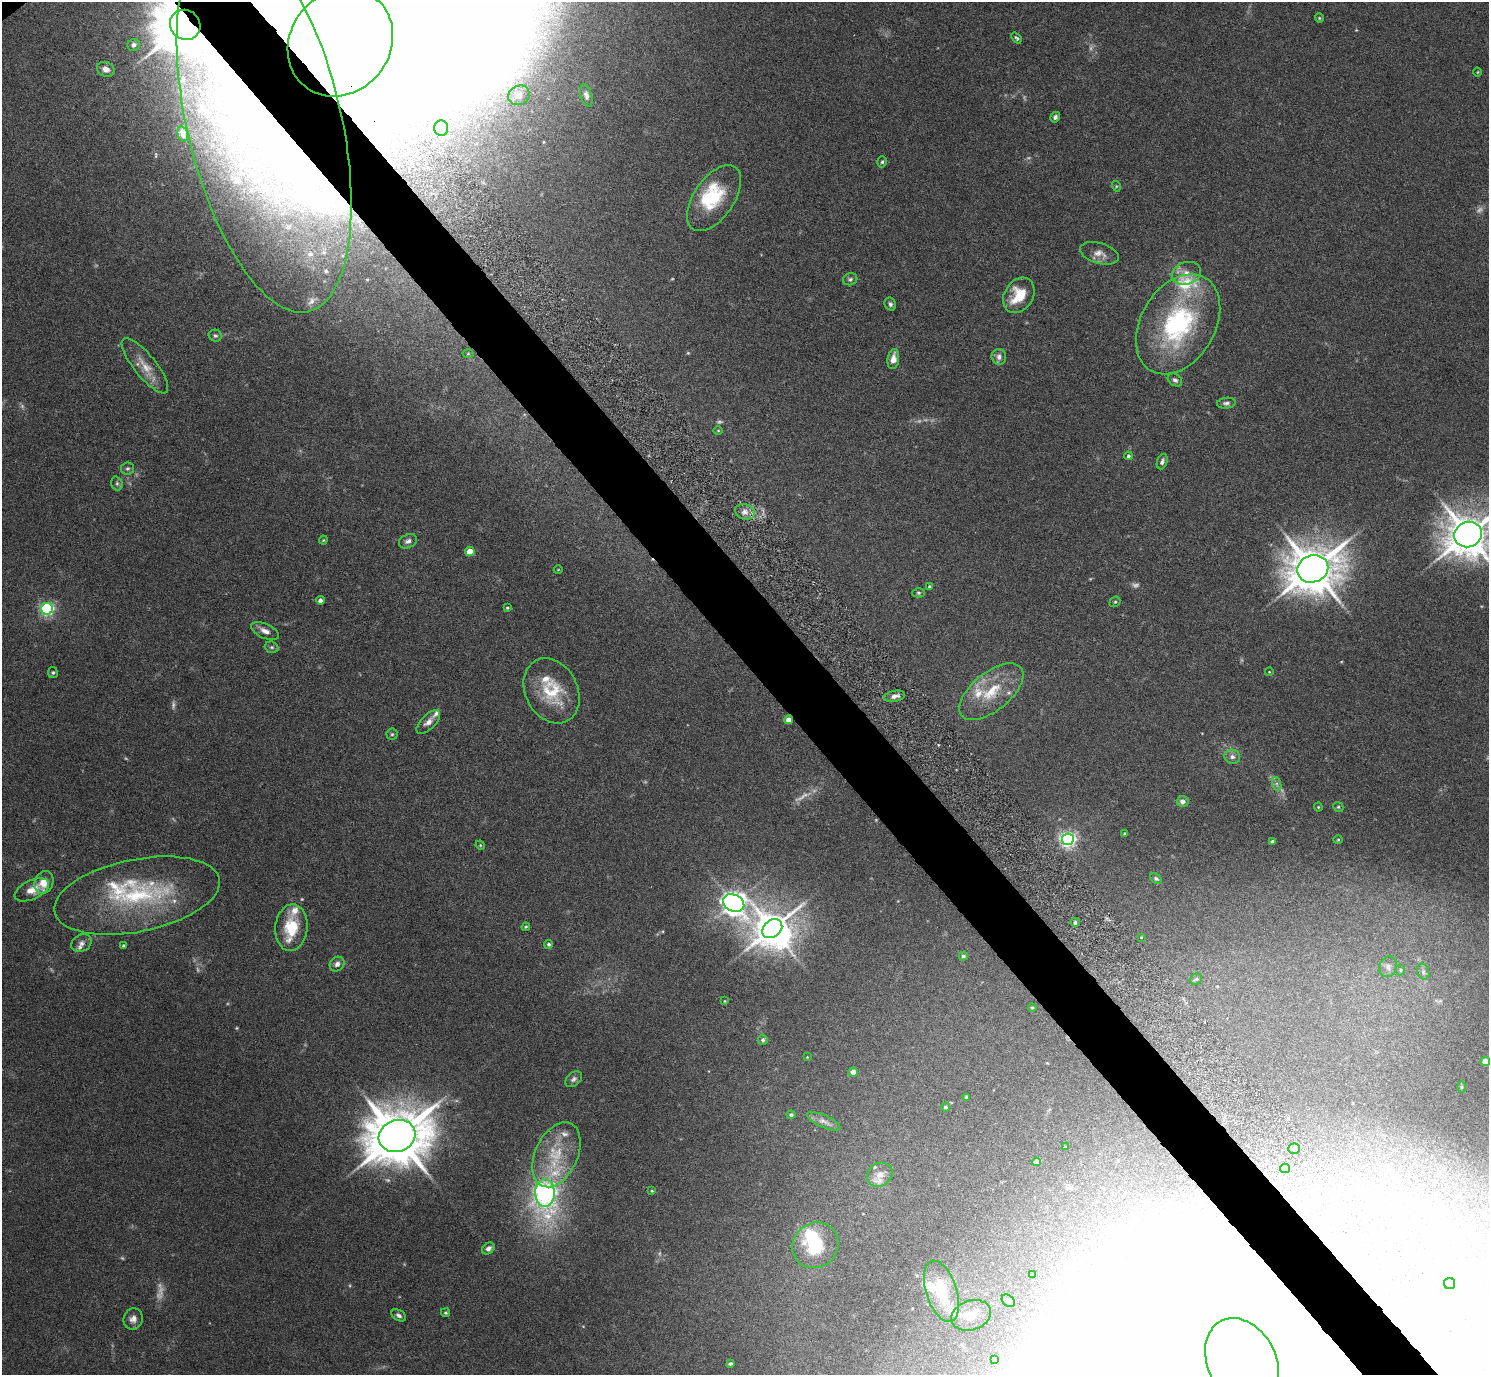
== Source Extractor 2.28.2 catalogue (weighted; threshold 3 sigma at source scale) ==
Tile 6 of 4 x 4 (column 2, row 2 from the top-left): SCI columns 1493-2979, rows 3050-4422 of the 6002 x 5991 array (HDU 1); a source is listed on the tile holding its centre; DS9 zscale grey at full resolution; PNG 1491 x 1377 px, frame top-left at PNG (2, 2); each listed source drawn as its Kron ellipse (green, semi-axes under 4 px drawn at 4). Shown black and unused: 5% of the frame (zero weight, under 5 of 9 exposures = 3% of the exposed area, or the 3 px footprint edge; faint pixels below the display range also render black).
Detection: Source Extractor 2.28.2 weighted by HDU 2 'WHT'; one run over the whole footprint, this tile lists its part. Background 0.0656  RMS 0.0033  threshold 0.0133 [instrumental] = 3 sigma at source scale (4.09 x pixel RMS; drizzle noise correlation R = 1.36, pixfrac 0.8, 0.05/0.05 arcsec/px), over >= 5 px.
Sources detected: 172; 16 too faint to see at this stretch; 14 inside a brighter object's white glare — neither listed nor drawn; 22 inside a brighter listed object's ellipse — not listed separately; the other 120 listed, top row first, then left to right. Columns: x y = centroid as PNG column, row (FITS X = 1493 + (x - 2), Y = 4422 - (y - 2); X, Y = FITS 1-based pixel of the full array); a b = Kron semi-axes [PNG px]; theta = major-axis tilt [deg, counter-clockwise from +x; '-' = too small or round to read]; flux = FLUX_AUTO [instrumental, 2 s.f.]
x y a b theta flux
1319 18 5 4 - 0.34
185 25 16 14 -41 1700
1016 38 6 3 -50 0.5
340 42 56 50 50 970
134 45 6 6 - 1.2
106 69 9 7 -21 2.2
1478 72 4 3 - 0.25
519 95 11 9 29 2.8
586 95 11 5 -74 1.1
1055 117 5 5 - 0.77
264 122 195 77 -77 300
441 128 8 7 - 1.2
183 134 8 5 -75 0.7
882 162 6 4 73 0.55
1116 186 5 3 - 0.3
714 198 38 20 55 14
1099 253 20 10 -16 2.6
1186 273 15 11 17 3.3
850 279 7 6 - 0.71
1019 295 19 14 57 8.5
890 304 7 5 -62 0.74
1178 324 54 37 59 47
215 336 6 6 - 0.6
468 354 5 3 - 0.33
999 357 8 7 - 1.6
893 359 10 6 82 2.6
145 366 34 11 -51 5.7
1175 380 8 5 -35 0.82
1226 403 9 5 7 0.9
718 431 4 3 - 0.26
1128 456 4 4 - 0.64
1162 462 8 5 68 0.86
127 469 6 6 - 0.59
117 483 7 5 -70 0.66
745 512 10 7 -17 2
1468 534 14 12 25 1000
323 540 4 4 - 0.28
408 541 9 6 26 1.1
470 552 5 4 - 4.9
1313 569 16 13 20 1300
558 570 4 3 - 0.21
929 587 3 3 - 0.38
918 593 6 4 -1 0.51
320 600 4 4 - 1.1
1115 602 6 5 - 0.45
507 608 4 3 - 0.33
47 609 6 6 - 74
265 631 15 7 -25 2.1
272 647 7 5 -20 0.7
53 672 5 5 - 0.53
1269 672 4 3 - 0.22
552 691 34 26 -62 14
991 692 38 19 39 13
895 696 10 5 11 1.5
788 720 4 4 - 2.1
428 722 15 7 45 2
392 734 5 5 - 0.49
1232 757 8 7 - 1.3
1277 784 7 4 -72 0.73
1183 801 6 5 - 1.5
1318 807 4 4 - 0.32
1338 807 5 4 - 0.41
1125 834 3 3 - 0.41
1068 839 6 6 - 110
1338 840 5 3 - 0.26
1273 842 4 4 - 1.4
480 845 5 4 - 0.32
1156 879 7 4 -37 0.58
44 882 12 9 67 4.4
32 890 18 9 25 3.3
137 896 84 36 11 41
734 903 11 8 -26 290
1075 922 5 4 - 0.48
526 927 4 3 - 0.33
291 928 23 16 85 11
772 929 11 8 40 700
1141 937 3 3 - 0.22
81 943 10 8 30 1.4
549 944 4 4 - 0.57
124 946 3 3 - 0.59
963 956 4 4 - 0.69
337 964 8 6 45 1.4
1388 967 10 8 73 1.5
1400 970 5 5 - 0.44
1423 972 8 6 -70 0.97
1196 979 6 5 - 0.52
725 1001 4 3 - 0.19
1032 1008 4 3 - 0.37
763 1040 5 4 - 0.62
807 1057 3 3 - 0.2
1485 1062 5 4 - 5.3
853 1072 5 4 - 2.5
574 1079 9 6 42 0.98
1461 1087 6 4 -90 0.34
966 1097 4 3 - 0.44
945 1107 4 4 - 0.54
791 1115 4 4 - 0.75
824 1121 18 6 -23 1.8
397 1136 19 15 21 2000
1065 1147 4 3 - 0.25
1294 1149 5 5 - 0.58
556 1155 34 21 65 14
1036 1162 4 4 - 2.8
1285 1168 5 4 - 0.62
880 1175 13 11 37 3.1
652 1191 4 4 - 0.32
545 1193 14 9 -88 140
815 1245 24 22 43 14
488 1249 7 5 40 1.3
1032 1275 3 3 - 0.36
1450 1283 6 5 - 0.54
941 1291 32 15 -72 12
1008 1301 7 5 -43 0.59
445 1313 4 4 - 0.43
399 1315 8 5 -32 0.97
971 1315 20 14 19 3.7
133 1319 11 9 76 1.8
995 1359 4 4 - 0.87
1242 1363 47 34 -64 49
730 1364 4 3 - 0.68
Overlapping masked pixels (flux is a lower limit): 4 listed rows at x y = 185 25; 340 42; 264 122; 788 720
Isophote crosses this tile's border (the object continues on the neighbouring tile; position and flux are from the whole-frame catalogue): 3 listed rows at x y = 185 25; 1468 534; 1485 1062